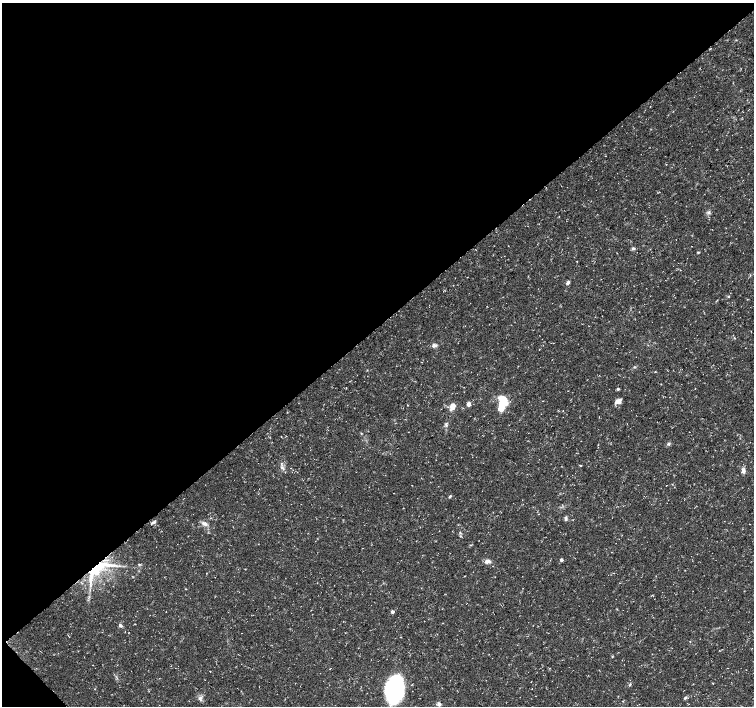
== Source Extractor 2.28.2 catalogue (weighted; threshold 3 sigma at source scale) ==
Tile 5 of 4 x 4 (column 1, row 2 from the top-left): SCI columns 4-1507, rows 3026-4432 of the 6018 x 5987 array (HDU 1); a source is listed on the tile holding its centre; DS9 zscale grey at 2 x 2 block average (1 PNG px = mean of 2 x 2 image px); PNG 756 x 708 px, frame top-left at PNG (2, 3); no overlay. Shown black and unused: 47% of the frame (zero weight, under 3 of 5 exposures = <1% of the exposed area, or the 3 px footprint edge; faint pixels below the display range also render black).
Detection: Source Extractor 2.28.2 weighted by HDU 2 'WHT'; one run over the whole footprint, this tile lists its part. Background 0.0226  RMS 0.0035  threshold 0.0157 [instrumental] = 3 sigma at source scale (4.5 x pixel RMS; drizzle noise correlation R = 1.50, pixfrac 1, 0.0396/0.0396 arcsec/px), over >= 5 px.
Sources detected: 40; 1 inside a brighter object's white glare — not listed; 1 inside a brighter listed object's ellipse — not listed separately; the other 38 listed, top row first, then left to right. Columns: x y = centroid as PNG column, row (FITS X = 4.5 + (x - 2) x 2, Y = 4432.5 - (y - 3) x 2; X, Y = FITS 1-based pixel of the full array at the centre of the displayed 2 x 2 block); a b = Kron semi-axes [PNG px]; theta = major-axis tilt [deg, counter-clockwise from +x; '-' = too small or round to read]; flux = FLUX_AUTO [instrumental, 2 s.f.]
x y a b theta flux
559 216 2 2 - 0.26
633 248 5 4 - 1.4
698 252 4 2 - 0.74
568 283 5 3 - 2.1
728 296 3 3 - 0.7
434 345 6 5 - 2.6
634 367 3 2 - 0.66
655 372 3 2 - 0.48
695 388 2 2 - 0.28
618 389 3 3 - 1.1
503 401 11 9 -75 18
618 401 8 5 20 4
468 404 5 4 - 2.4
452 407 8 6 60 5.3
446 425 3 2 - 0.8
668 444 4 4 - 1.4
580 465 3 2 - 0.47
282 467 6 4 -34 2
743 470 6 4 -71 3.2
450 496 4 3 - 0.93
566 519 6 4 -80 1.5
154 522 4 4 - 1.6
204 523 8 4 -22 3.1
561 560 2 2 - 3.3
488 561 8 5 -5 3.3
139 564 4 3 - 0.78
97 569 34 14 35 50
392 612 2 2 - 2.8
120 625 5 4 - 1.6
129 632 2 2 - 0.27
612 657 3 2 - 0.59
210 671 2 2 - 0.29
712 683 2 2 - 0.46
630 685 4 2 - 0.83
394 688 25 15 82 110
200 698 6 5 - 2.4
685 698 5 3 - 1.2
439 704 5 4 - 2.3
Overlapping masked pixels (flux is a lower limit): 1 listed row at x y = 97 569
Diffuse or blended objects may show on this block-average render without a row.